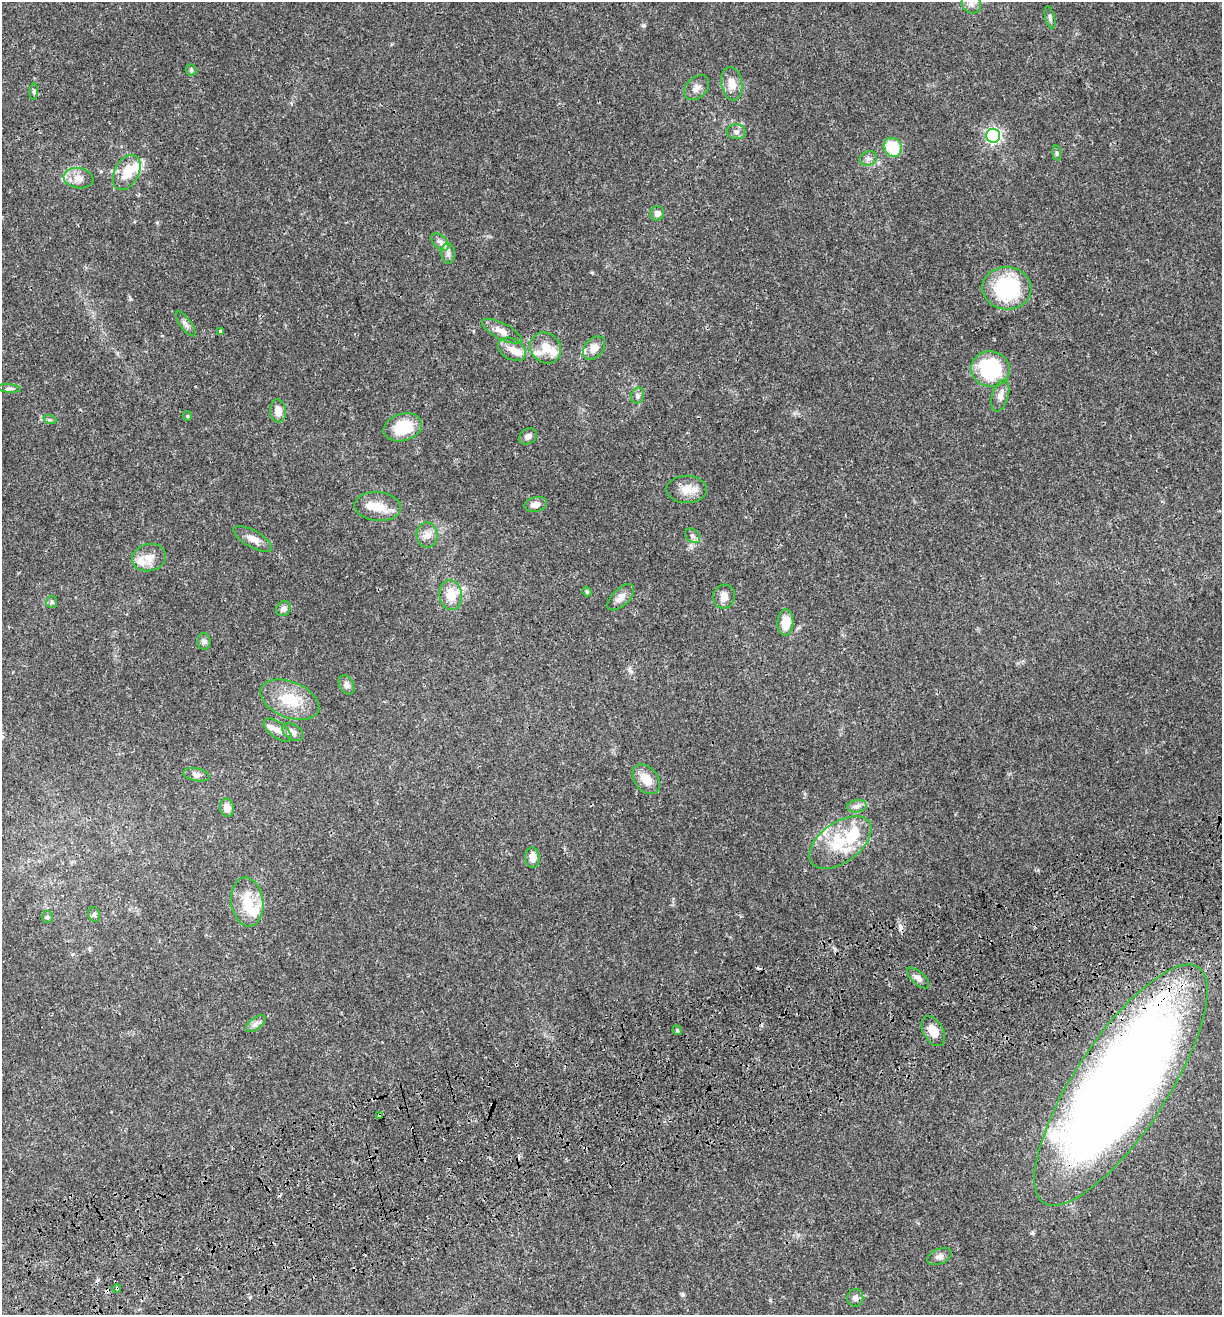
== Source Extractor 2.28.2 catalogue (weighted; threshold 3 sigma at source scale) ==
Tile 7 of 4 x 4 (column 3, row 2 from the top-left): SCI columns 2673-3892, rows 2740-4052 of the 5296 x 5479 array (HDU 1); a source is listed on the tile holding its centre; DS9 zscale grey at full resolution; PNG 1224 x 1317 px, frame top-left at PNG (2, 2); each listed source drawn as its Kron ellipse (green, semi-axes under 4 px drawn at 4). Shown black and unused: <1% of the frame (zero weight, under 3 of 4 exposures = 9% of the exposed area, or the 3 px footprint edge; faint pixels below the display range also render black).
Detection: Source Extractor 2.28.2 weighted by HDU 2 'WHT'; one run over the whole footprint, this tile lists its part. Background 0.0359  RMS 0.0032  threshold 0.0144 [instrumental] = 3 sigma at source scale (4.5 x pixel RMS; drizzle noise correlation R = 1.50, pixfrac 1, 0.0396/0.0396 arcsec/px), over >= 5 px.
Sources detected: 85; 3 cosmic-ray / hot-pixel residue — neither listed nor drawn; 13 inside a brighter listed object's ellipse — not listed separately; the other 69 listed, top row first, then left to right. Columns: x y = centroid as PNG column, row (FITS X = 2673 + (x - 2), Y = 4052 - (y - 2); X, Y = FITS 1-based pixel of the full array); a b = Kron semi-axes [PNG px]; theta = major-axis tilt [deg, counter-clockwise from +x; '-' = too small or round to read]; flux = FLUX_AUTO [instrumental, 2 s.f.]
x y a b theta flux
971 4 10 9 - 1.7
1050 18 11 4 -75 0.79
191 70 5 5 - 0.47
732 84 17 10 -81 3.5
697 88 14 10 44 2
34 92 8 3 85 0.43
736 132 9 7 -6 1.3
993 136 7 7 - 66
893 147 10 9 - 9.8
1057 153 8 4 -82 0.53
868 159 9 7 22 1.1
127 172 19 12 61 5.7
79 178 15 10 -9 2.9
657 213 7 6 - 1.4
440 242 10 6 -45 1.3
448 253 10 7 -86 1.2
1007 288 24 21 -5 26
186 324 15 5 -54 1.2
220 331 4 3 - 0.32
502 331 22 8 -27 2.5
545 348 16 14 -46 4.3
594 348 13 9 50 2.5
512 349 15 10 -30 2.6
990 369 19 18 - 20
9 388 11 4 -5 0.79
638 396 8 6 69 0.88
1000 396 16 8 73 2.2
278 411 11 7 -85 3
187 416 5 4 - 0.36
50 420 6 4 -18 0.5
403 427 20 13 16 10
528 436 9 7 35 1.3
687 489 20 14 -1 4.1
536 504 11 7 14 1.9
378 506 23 14 -5 5.2
427 535 12 10 -87 2.2
692 536 8 6 -41 0.92
253 539 21 8 -29 2.6
149 558 17 13 14 3.5
587 592 5 4 - 0.49
451 595 15 11 -83 5.4
724 596 12 11 - 2.4
621 597 17 8 44 2.1
52 602 6 5 - 0.57
283 609 8 7 - 1.2
785 623 13 8 85 4.3
204 642 8 6 -89 0.83
347 685 10 7 -64 1.1
290 700 31 18 -22 9.7
278 730 16 8 -36 2.1
293 732 11 7 -34 1.5
196 775 13 6 -10 1.2
646 779 16 11 -53 4.1
857 806 10 6 11 1.2
227 808 9 7 -80 2.3
840 842 35 20 35 13
532 858 10 7 -84 2.3
247 902 24 16 -83 7.5
94 914 7 6 - 0.62
47 917 6 5 - 0.48
918 978 14 6 -42 1.5
256 1024 11 6 37 1.3
677 1030 5 4 - 0.53
933 1031 16 10 -61 3.8
1121 1085 141 46 57 460
380 1115 4 3 - 2.2
939 1256 13 7 24 1.3
117 1288 4 3 - 0.29
855 1298 9 8 - 1.2
Overlapping masked pixels (flux is a lower limit): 3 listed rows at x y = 1121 1085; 380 1115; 117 1288
Unlisted compact peaks at least as high as the median listed source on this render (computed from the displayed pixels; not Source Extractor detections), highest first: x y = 643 25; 770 1300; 683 1295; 131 299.